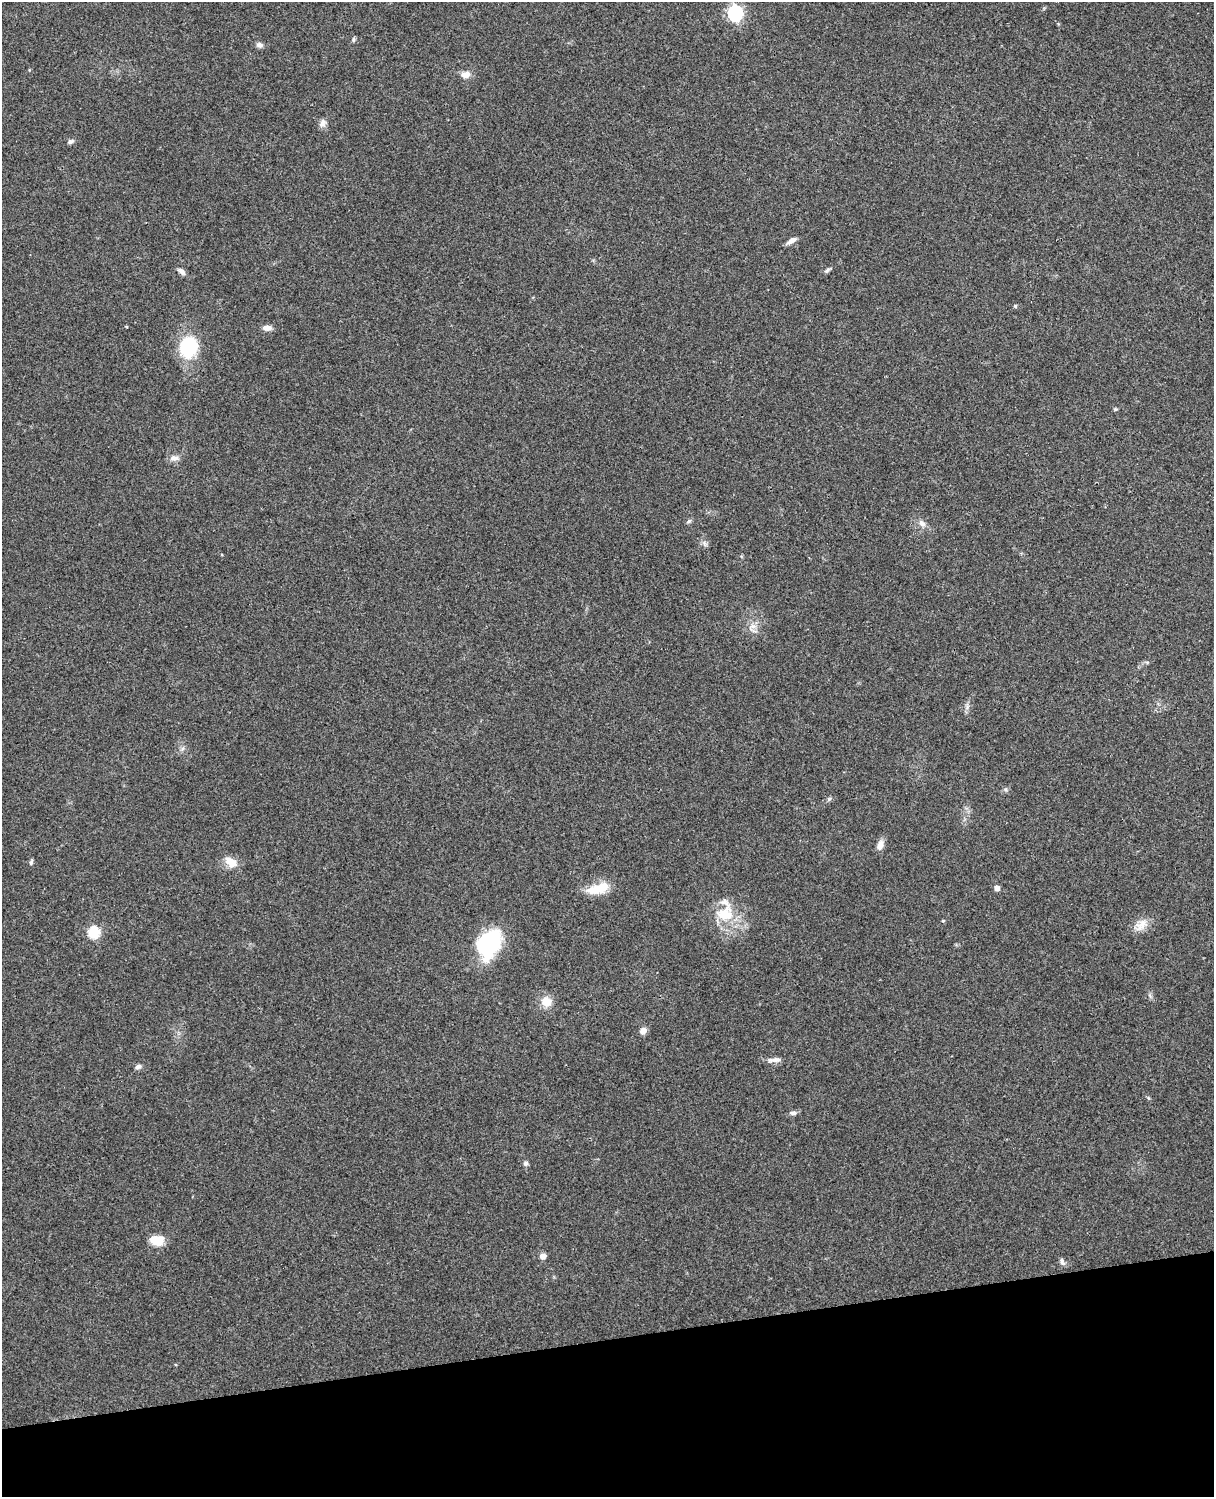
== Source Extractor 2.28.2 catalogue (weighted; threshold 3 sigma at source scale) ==
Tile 10 of 4 x 3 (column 2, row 3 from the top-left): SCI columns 1332-2543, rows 165-1659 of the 5087 x 4928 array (HDU 1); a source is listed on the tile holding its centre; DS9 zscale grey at full resolution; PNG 1216 x 1499 px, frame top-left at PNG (2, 2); no overlay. Shown black and unused: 10% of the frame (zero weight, under 3 of 4 exposures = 6% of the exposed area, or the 3 px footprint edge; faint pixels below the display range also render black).
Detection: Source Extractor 2.28.2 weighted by HDU 2 'WHT'; one run over the whole footprint, this tile lists its part. Background 0.257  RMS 0.0089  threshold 0.0401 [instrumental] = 3 sigma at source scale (4.5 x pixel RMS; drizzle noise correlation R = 1.50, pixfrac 1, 0.05/0.05 arcsec/px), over >= 5 px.
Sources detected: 40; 1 inside a brighter listed object's ellipse — not listed separately; the other 39 listed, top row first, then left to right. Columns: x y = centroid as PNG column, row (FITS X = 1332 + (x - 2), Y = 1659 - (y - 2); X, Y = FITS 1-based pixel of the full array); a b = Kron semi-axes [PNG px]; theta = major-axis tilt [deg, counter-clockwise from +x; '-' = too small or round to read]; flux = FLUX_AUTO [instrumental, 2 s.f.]
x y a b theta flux
735 13 7 6 - 210
353 39 6 5 - 1.5
259 45 9 6 -8 3.3
466 75 12 9 6 5.9
322 123 12 8 55 4
71 141 8 5 22 2.4
791 241 13 5 32 4.4
827 270 11 4 32 2
182 272 11 6 -39 3.5
1015 306 5 5 - 1.2
267 328 11 6 -2 5.1
188 347 17 14 80 68
1115 409 5 4 - 1.2
174 458 12 7 4 4.5
689 521 8 5 37 1.7
922 523 10 7 -37 4.4
704 543 7 5 49 2.1
752 630 16 6 -38 4.6
1006 790 6 4 -71 1.3
829 799 7 4 71 1.3
880 845 13 8 74 5.4
231 862 18 11 -33 11
31 863 6 5 - 1.8
599 888 32 11 16 20
997 888 5 5 - 5.5
725 914 27 21 8 28
943 921 4 4 - 0.93
1141 925 20 12 42 10
94 932 6 6 - 81
489 943 30 20 61 82
546 1002 10 10 - 13
643 1031 8 7 - 5.4
774 1060 20 6 4 5.2
138 1066 8 5 20 2.9
793 1113 10 5 1 2.6
525 1163 7 6 - 2.3
157 1240 14 11 -4 16
543 1256 7 6 - 4.8
1062 1261 10 5 -68 2.7